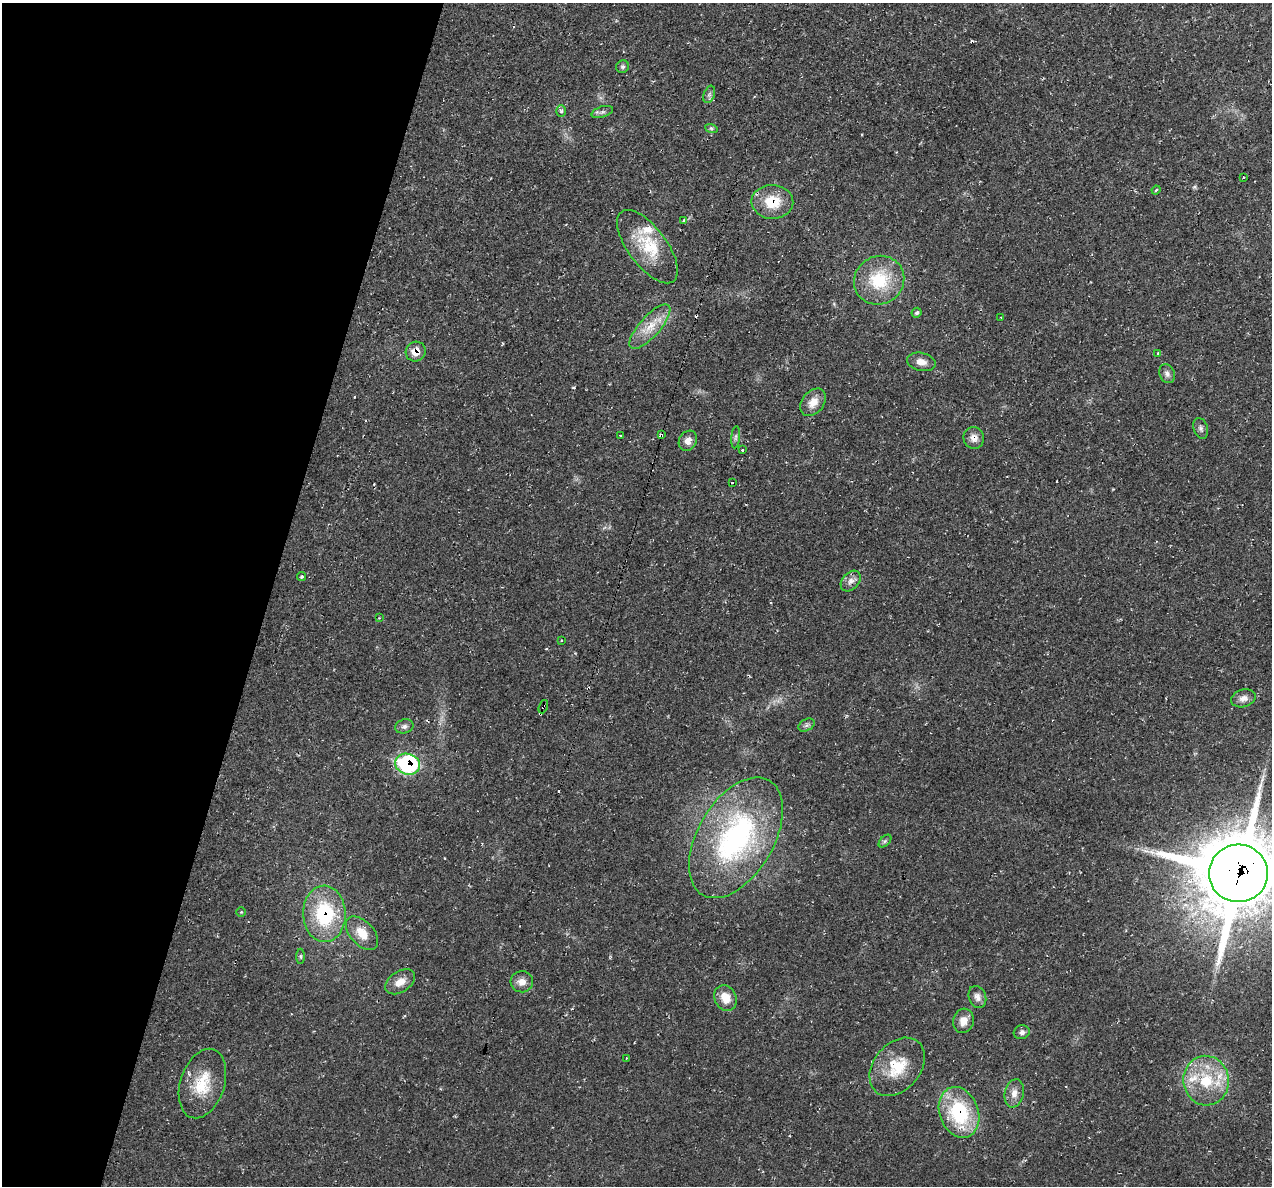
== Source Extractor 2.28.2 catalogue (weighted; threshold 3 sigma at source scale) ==
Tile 9 of 4 x 4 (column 1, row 3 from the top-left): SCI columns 1-1270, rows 1308-2491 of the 5084 x 5107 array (HDU 1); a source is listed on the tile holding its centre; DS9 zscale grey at full resolution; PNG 1274 x 1188 px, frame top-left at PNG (2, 3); each listed source drawn as its Kron ellipse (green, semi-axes under 4 px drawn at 4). Shown black and unused: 21% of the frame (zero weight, under 2 of 3 exposures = <1% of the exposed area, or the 3 px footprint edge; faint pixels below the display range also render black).
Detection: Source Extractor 2.28.2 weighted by HDU 2 'WHT'; one run over the whole footprint, this tile lists its part. Background 0.0221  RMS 0.0062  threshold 0.0279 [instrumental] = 3 sigma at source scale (4.5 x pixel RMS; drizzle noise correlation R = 1.50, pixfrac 1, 0.05/0.05 arcsec/px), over >= 5 px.
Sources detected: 66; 7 cosmic-ray / hot-pixel residue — neither listed nor drawn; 4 inside a brighter listed object's ellipse — not listed separately; the other 55 listed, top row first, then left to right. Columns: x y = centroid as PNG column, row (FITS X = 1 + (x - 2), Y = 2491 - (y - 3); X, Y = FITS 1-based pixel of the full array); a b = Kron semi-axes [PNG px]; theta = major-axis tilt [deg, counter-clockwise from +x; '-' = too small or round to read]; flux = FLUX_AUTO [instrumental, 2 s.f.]
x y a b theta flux
622 67 7 6 - 1.4
709 94 9 5 70 1.8
561 111 5 5 - 1.3
602 112 11 5 17 2
711 128 6 4 -19 1.1
1243 178 3 3 - 1.1
1156 190 4 3 - 0.72
772 202 21 17 -3 18
683 221 3 2 - 1.2
647 247 43 19 -53 25
879 280 26 24 34 30
917 313 5 4 - 1.3
1001 317 3 3 - 0.62
650 327 28 10 48 12
416 352 10 9 - 7.2
1158 353 3 3 - 1.8
921 362 14 9 -13 4.8
1167 374 10 7 -68 2.4
813 402 15 11 51 7
1201 428 11 7 -73 2
620 435 3 2 - 0.64
661 435 4 3 - 3.1
736 437 11 4 85 1.5
974 438 11 10 - 4.4
688 441 10 8 59 5.1
742 450 3 3 - 1.1
732 483 3 3 - 2.1
302 577 4 4 - 0.9
851 581 12 8 47 3.6
379 618 3 3 - 0.44
561 640 3 3 - 1.1
1243 698 12 8 16 4.1
543 707 7 3 70 3
806 725 9 5 28 1.6
404 726 9 7 14 2.2
408 764 13 10 -18 71
736 838 66 38 60 130
885 841 7 4 45 1.1
1238 873 29 28 - 5900
241 912 4 4 - 0.62
324 914 28 21 -88 46
362 933 20 11 -47 9.7
301 956 8 3 -90 0.8
400 982 16 10 33 6.8
522 982 11 10 - 4.8
977 997 11 8 -68 3.4
725 998 13 11 -63 8.8
963 1021 12 10 76 6
1022 1032 8 7 - 2.1
626 1058 3 2 - 0.69
897 1067 33 23 49 23
1206 1081 25 22 -82 29
202 1083 36 22 72 23
1014 1093 14 9 78 5
959 1112 26 19 -69 49
Overlapping masked pixels (flux is a lower limit): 9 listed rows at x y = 772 202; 416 352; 661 435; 974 438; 543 707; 408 764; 1238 873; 324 914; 959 1112
Isophote crosses this tile's border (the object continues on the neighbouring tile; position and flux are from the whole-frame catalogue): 1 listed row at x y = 1238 873